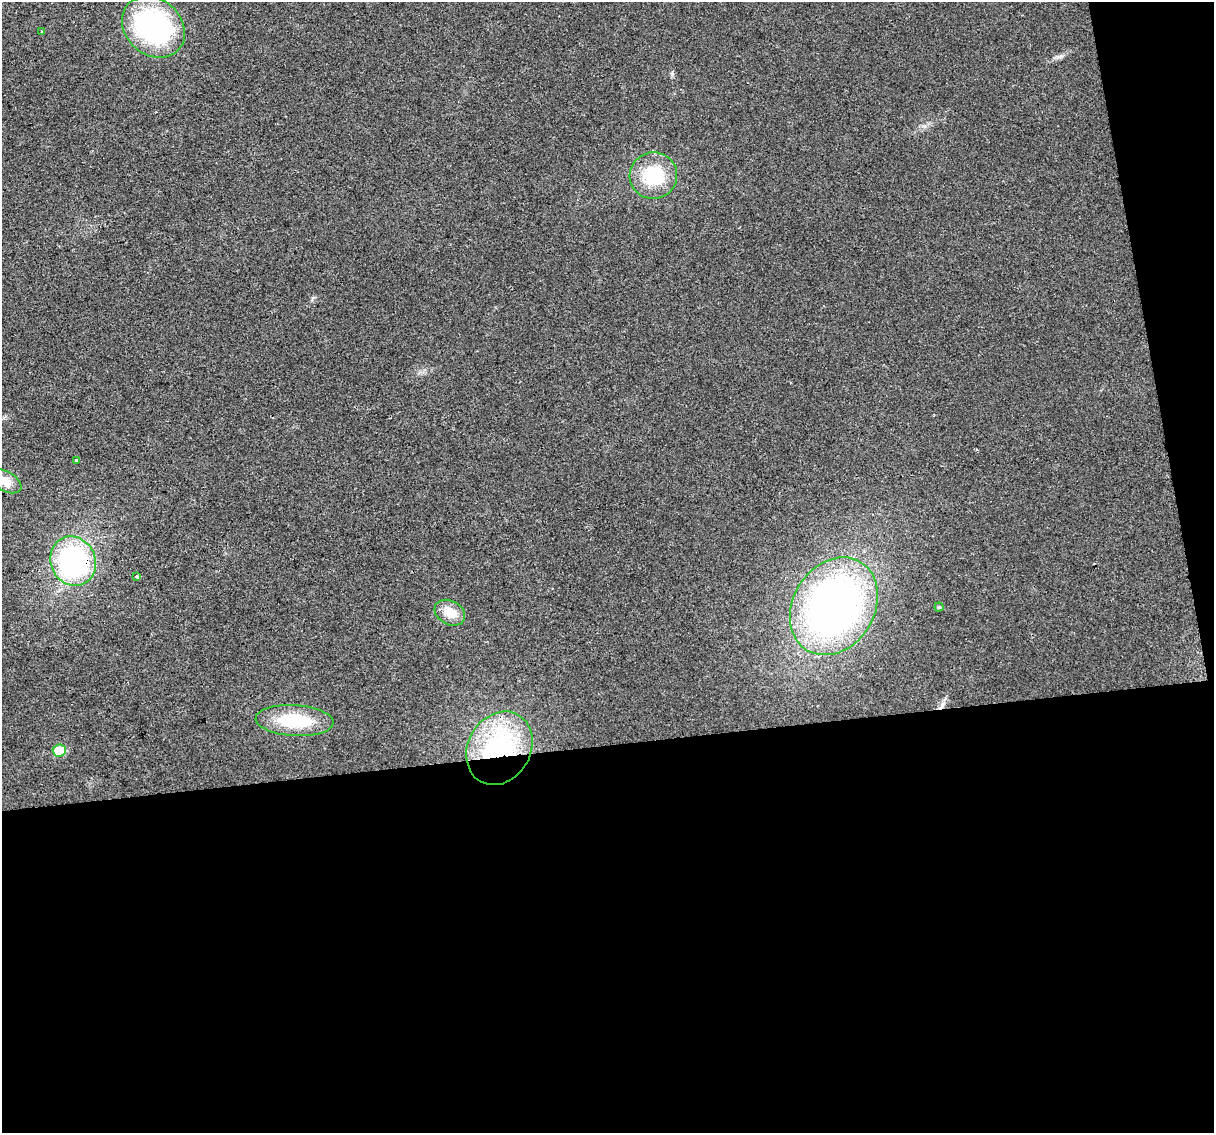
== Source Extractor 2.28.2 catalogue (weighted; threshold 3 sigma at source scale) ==
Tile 16 of 4 x 4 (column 4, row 4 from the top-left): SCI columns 3637-4848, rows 72-1202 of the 4848 x 4619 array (HDU 1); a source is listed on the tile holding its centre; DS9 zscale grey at full resolution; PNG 1216 x 1135 px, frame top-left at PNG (2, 2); each listed source drawn as its Kron ellipse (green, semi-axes under 4 px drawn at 4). Shown black and unused: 38% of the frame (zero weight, under 2 of 3 exposures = <1% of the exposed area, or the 3 px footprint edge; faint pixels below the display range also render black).
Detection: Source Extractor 2.28.2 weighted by HDU 2 'WHT'; one run over the whole footprint, this tile lists its part. Background 0.0271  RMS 0.0062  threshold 0.0281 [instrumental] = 3 sigma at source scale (4.5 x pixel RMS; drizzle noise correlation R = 1.50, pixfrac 1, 0.0396/0.0396 arcsec/px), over >= 5 px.
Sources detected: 14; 1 inside a brighter object's white glare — neither listed nor drawn; the other 13 listed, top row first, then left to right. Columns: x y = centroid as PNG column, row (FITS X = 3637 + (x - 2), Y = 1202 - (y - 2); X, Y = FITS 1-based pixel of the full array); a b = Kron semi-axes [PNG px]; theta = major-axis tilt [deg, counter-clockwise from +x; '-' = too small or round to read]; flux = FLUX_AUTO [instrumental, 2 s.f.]
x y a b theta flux
153 27 34 28 -41 130
41 32 3 3 - 1.8
653 176 24 23 - 33
76 460 3 3 - 1.1
5 481 18 9 -29 7.9
73 561 25 22 -65 120
137 576 4 3 - 1.9
834 606 52 41 59 330
939 607 4 4 - 0.87
450 613 16 12 -29 10
295 720 39 15 -3 37
499 748 38 31 60 110
59 750 6 6 - 17
Overlapping masked pixels (flux is a lower limit): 2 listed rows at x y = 73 561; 499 748
Isophote crosses this tile's border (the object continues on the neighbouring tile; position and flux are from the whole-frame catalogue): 1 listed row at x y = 5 481
Unlisted compact peaks at least as high as the median listed source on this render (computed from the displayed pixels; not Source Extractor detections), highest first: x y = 672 74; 1059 57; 313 298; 924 126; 945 698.